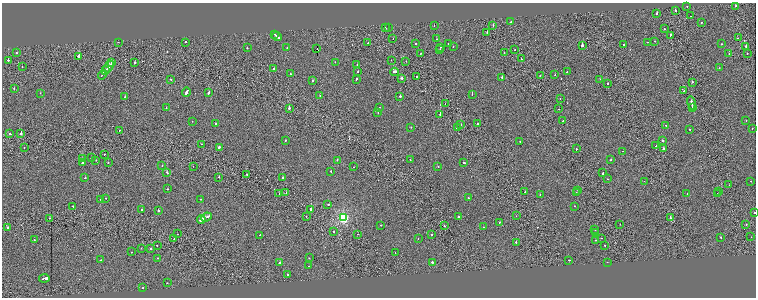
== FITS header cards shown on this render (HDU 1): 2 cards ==
NAXIS1  =                 1508
NAXIS2  =                  591

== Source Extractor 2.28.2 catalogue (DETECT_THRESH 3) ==
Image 1508 x 591 px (HDU 1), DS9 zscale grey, zoomed out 1/2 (1 PNG px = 2 x 2 image px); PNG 758 x 300 px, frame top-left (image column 1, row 590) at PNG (2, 3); each listed source drawn as its Kron ellipse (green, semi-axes under 4 px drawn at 4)
Background 2.22e-04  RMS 0.12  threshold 0.355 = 3 sigma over >= 5 px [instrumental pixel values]
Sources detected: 229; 20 cannot appear on this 1/2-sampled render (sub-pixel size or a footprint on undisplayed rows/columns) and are neither listed nor drawn; the other 209 listed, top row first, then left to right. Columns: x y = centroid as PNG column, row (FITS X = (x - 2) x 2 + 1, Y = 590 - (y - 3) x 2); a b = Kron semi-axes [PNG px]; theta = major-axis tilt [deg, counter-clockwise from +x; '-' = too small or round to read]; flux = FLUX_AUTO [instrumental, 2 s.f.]
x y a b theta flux
687 6 2 2 - 100
735 6 2 1 - 37
675 10 2 2 - 840
657 13 2 2 - 74
691 16 2 1 - 36
511 22 2 1 - 73
702 22 2 2 - 27
493 25 2 1 - 64
434 26 2 1 - 31
388 27 2 2 - 45
385 28 2 1 - 37
664 29 2 1 - 34
487 32 2 1 - 26
275 34 3 1 - 290
671 35 2 1 - 120
277 36 5 2 - 720
738 38 2 1 - 110
393 39 2 1 - 44
437 39 2 2 - 77
654 41 2 2 - 72
118 42 2 1 - 32
186 42 2 2 - 120
647 42 2 1 - 24
368 43 2 1 - 100
448 43 2 2 - 44
416 44 2 2 - 78
721 44 2 2 - 64
623 45 2 2 - 40
453 46 2 1 - 44
582 46 2 2 - 520
440 47 2 2 - 29
746 47 3 1 - 240
247 48 2 2 - 72
287 48 2 2 - 26
317 49 2 1 - 33000
440 50 2 1 - 24
515 50 2 1 - 36
16 53 2 2 - 61
421 53 2 1 - 64
504 53 2 1 - 54
729 54 2 1 - 33
747 54 2 1 - 42
79 57 3 2 - 620
521 59 2 1 - 44
8 60 2 2 - 170
391 60 2 1 - 25
406 61 2 1 - 47
135 62 2 1 - 290
335 62 2 2 - 30
112 63 3 2 - 230
357 65 2 2 - 55
22 67 2 2 - 32
109 67 6 2 51 550
274 68 2 2 - 120
719 68 2 2 - 26
106 71 3 1 - 260
358 71 2 2 - 50
395 72 4 2 - 440
567 72 2 2 - 280
102 74 5 2 - 610
290 74 2 2 - 65
540 75 2 1 - 58
555 75 2 2 - 29
417 77 2 1 - 48
502 77 2 2 - 250
402 78 2 2 - 170
171 79 2 2 - 53
356 79 3 2 - 100
600 79 2 1 - 36
313 81 2 2 - 59
692 82 2 1 - 67
608 83 2 2 - 140
14 88 2 2 - 49
684 91 2 1 - 63
186 92 5 2 - 510
209 92 3 2 - 140
40 93 2 2 - 20
472 94 2 1 - 100
320 95 2 1 - 52
400 96 2 2 - 200
125 97 2 2 - 150
560 99 2 1 - 26
691 103 7 2 -80 340
445 104 2 1 - 50
380 107 2 1 - 30
692 107 2 1 - 79
166 108 2 2 - 43
289 108 2 2 - 350
559 109 2 1 - 48
378 112 2 1 - 27
440 114 2 1 - 270
192 121 2 2 - 46
563 121 2 1 - 26
746 121 2 2 - 33
215 123 2 2 - 63
460 124 2 1 - 100
477 124 2 2 - 37
666 125 2 2 - 74
411 127 2 2 - 31
457 128 2 2 - 1300
752 128 2 1 - 62
690 129 2 1 - 29
119 130 2 1 - 26
10 134 2 2 - 100
21 134 2 2 - 380
662 140 2 2 - 59
285 141 2 2 - 34
520 142 2 2 - 69
202 144 2 1 - 32
656 145 2 1 - 46
219 147 3 2 - 180
24 148 2 2 - 41
576 149 2 1 - 64
663 149 2 2 - 500
623 151 2 1 - 40
104 154 2 1 - 80
91 157 2 2 - 110
82 159 3 2 - 520
96 160 2 1 - 31
337 160 2 2 - 98
410 160 2 1 - 17
611 160 2 2 - 42
108 162 2 2 - 49
464 162 2 2 - 140
83 163 2 2 - 270
162 166 2 1 - 30
193 166 2 1 - 20
438 166 2 2 - 58
354 167 2 2 - 61
331 171 2 2 - 59
167 172 2 2 - 340
603 173 2 2 - 140
247 175 3 2 - 140
219 177 2 1 - 48
85 178 2 2 - 110
282 178 2 2 - 520
608 179 2 1 - 38
644 181 2 1 - 36
750 181 2 1 - 24
729 185 2 1 - 40
168 189 2 2 - 42
578 190 2 1 - 14
525 192 2 2 - 71
576 192 2 1 - 54
719 192 2 1 - 30
279 193 2 1 - 130
286 193 2 1 - 73
540 194 2 2 - 34
687 194 2 1 - 34
717 194 2 2 - 44
106 198 2 1 - 22
468 198 2 2 - 34
100 199 2 1 - 36
201 199 2 1 - 23
328 204 2 2 - 95
73 206 2 1 - 170
574 206 2 2 - 32
311 209 2 2 - 560
142 210 2 2 - 87
158 211 2 2 - 470
754 212 2 2 - 77
306 216 2 1 - 31
516 216 2 1 - 35
206 217 5 2 - 630
458 217 2 2 - 110
670 217 2 1 - 120
49 218 2 1 - 57
344 218 3 3 - 2400
201 219 4 2 - 500
499 222 2 2 - 86
620 224 2 1 - 17
746 224 2 2 - 78
381 225 2 1 - 89
444 226 2 1 - 82
7 227 2 2 - 290
483 227 2 2 - 44
595 230 2 1 - 43
333 232 2 2 - 70
596 233 2 2 - 43
177 234 2 1 - 56
357 234 2 1 - 96
260 235 2 2 - 110
432 235 2 2 - 130
720 237 2 2 - 66
751 237 2 2 - 48
602 238 2 2 - 46
174 239 2 1 - 180
418 239 2 2 - 41
34 240 2 2 - 37
595 240 2 2 - 56
516 242 2 2 - 180
604 245 2 1 - 53
157 246 2 2 - 73
141 248 2 1 - 35
151 249 2 2 - 120
131 252 2 2 - 64
395 253 2 1 - 35
158 258 2 2 - 43
309 258 2 2 - 38
101 260 2 2 - 110
569 260 2 2 - 85
432 262 2 2 - 200
607 262 2 2 - 64
280 263 2 2 - 210
308 266 2 1 - 49
287 274 2 2 - 100
44 278 5 2 - 590
167 283 2 2 - 53
143 288 2 2 - 48
At the frame edge (FLAGS 8, measured only in part): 1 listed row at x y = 754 212
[20 sub-pixel or undisplayed-footprint detections neither listed nor drawn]